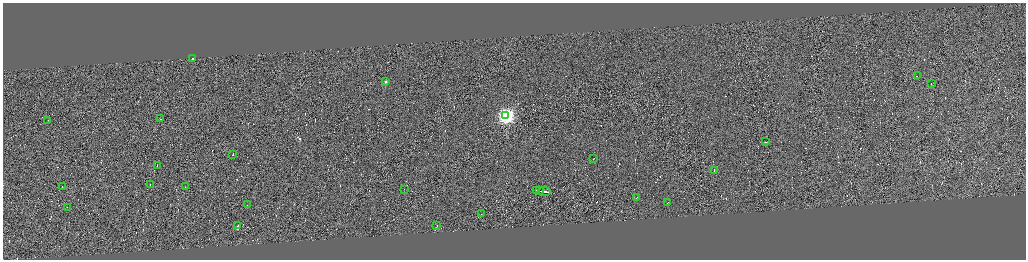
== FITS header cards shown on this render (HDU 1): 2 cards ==
NAXIS1  =                 4093
NAXIS2  =                 1030

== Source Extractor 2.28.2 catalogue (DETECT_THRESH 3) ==
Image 4093 x 1030 px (HDU 1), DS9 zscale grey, zoomed out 1/4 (1 PNG px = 4 x 4 image px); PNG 1028 x 262 px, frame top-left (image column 3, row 1029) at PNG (3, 3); each listed source drawn as its Kron ellipse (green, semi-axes under 4 px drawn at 4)
Background 0.0588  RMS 4.1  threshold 12.3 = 3 sigma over >= 5 px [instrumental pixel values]
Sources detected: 528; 502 cannot appear on this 1/4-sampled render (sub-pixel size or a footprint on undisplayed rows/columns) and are neither listed nor drawn; the other 26 listed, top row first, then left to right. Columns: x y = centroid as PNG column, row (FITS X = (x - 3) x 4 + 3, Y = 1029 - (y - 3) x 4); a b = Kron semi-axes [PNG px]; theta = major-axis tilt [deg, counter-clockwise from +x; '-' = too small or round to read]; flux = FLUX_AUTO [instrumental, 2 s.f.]
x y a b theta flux
192 59 2 1 - 8000
917 76 2 1 - 12000
386 81 2 1 - 19000
931 83 2 1 - 16000
506 116 4 4 - 810000
161 119 2 1 - 12000
48 120 2 1 - 18000
766 142 2 1 - 31000
233 155 2 1 - 31000
594 158 2 1 - 12000
157 165 2 1 - 21000
714 171 4 1 - 37000
150 185 2 1 - 15000
62 187 2 1 - 33000
185 187 2 1 - 21000
404 189 2 1 - 14000
537 191 3 1 - 260000
540 191 3 1 - 220000
544 192 6 1 -9 460000
637 198 2 1 - 13000
668 203 2 1 - 11000
247 205 2 1 - 12000
67 207 2 1 - 17000
481 214 2 1 - 17000
238 226 2 1 - 2900
437 226 2 1 - 21000
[502 sub-pixel or undisplayed-footprint detections neither listed nor drawn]